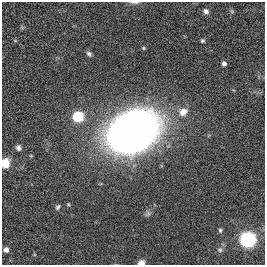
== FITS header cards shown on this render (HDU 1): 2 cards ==
NAXIS1  =                  263
NAXIS2  =                  263

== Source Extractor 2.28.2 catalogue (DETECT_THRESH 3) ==
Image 263 x 263 px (HDU 1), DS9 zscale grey, 1 PNG px = 1 image px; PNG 267 x 267 px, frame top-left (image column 1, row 263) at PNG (2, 2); no overlay
Background 0.00249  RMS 0.055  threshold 0.164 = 3 sigma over >= 5 px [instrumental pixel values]
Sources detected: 17; all 17 listed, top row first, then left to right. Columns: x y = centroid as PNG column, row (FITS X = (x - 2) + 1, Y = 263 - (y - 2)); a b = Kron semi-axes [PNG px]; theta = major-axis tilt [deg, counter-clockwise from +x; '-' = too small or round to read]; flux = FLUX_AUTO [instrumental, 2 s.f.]
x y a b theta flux
135 2 11 3 0 8
206 11 7 6 - 12
202 41 5 4 - 5.6
143 48 5 4 - 3.8
89 54 7 5 -41 8.5
224 64 5 5 - 13
183 112 12 9 34 35
78 117 6 6 - 240
133 132 26 20 34 6000
18 148 7 6 - 12
5 163 9 7 84 59
58 207 7 5 61 7.4
220 230 5 4 - 5.5
248 239 7 7 - 1100
6 250 5 5 - 17
220 250 7 6 - 7.4
141 262 9 6 11 19
At the frame edge (FLAGS 8, measured only in part): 3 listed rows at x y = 135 2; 5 163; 141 262